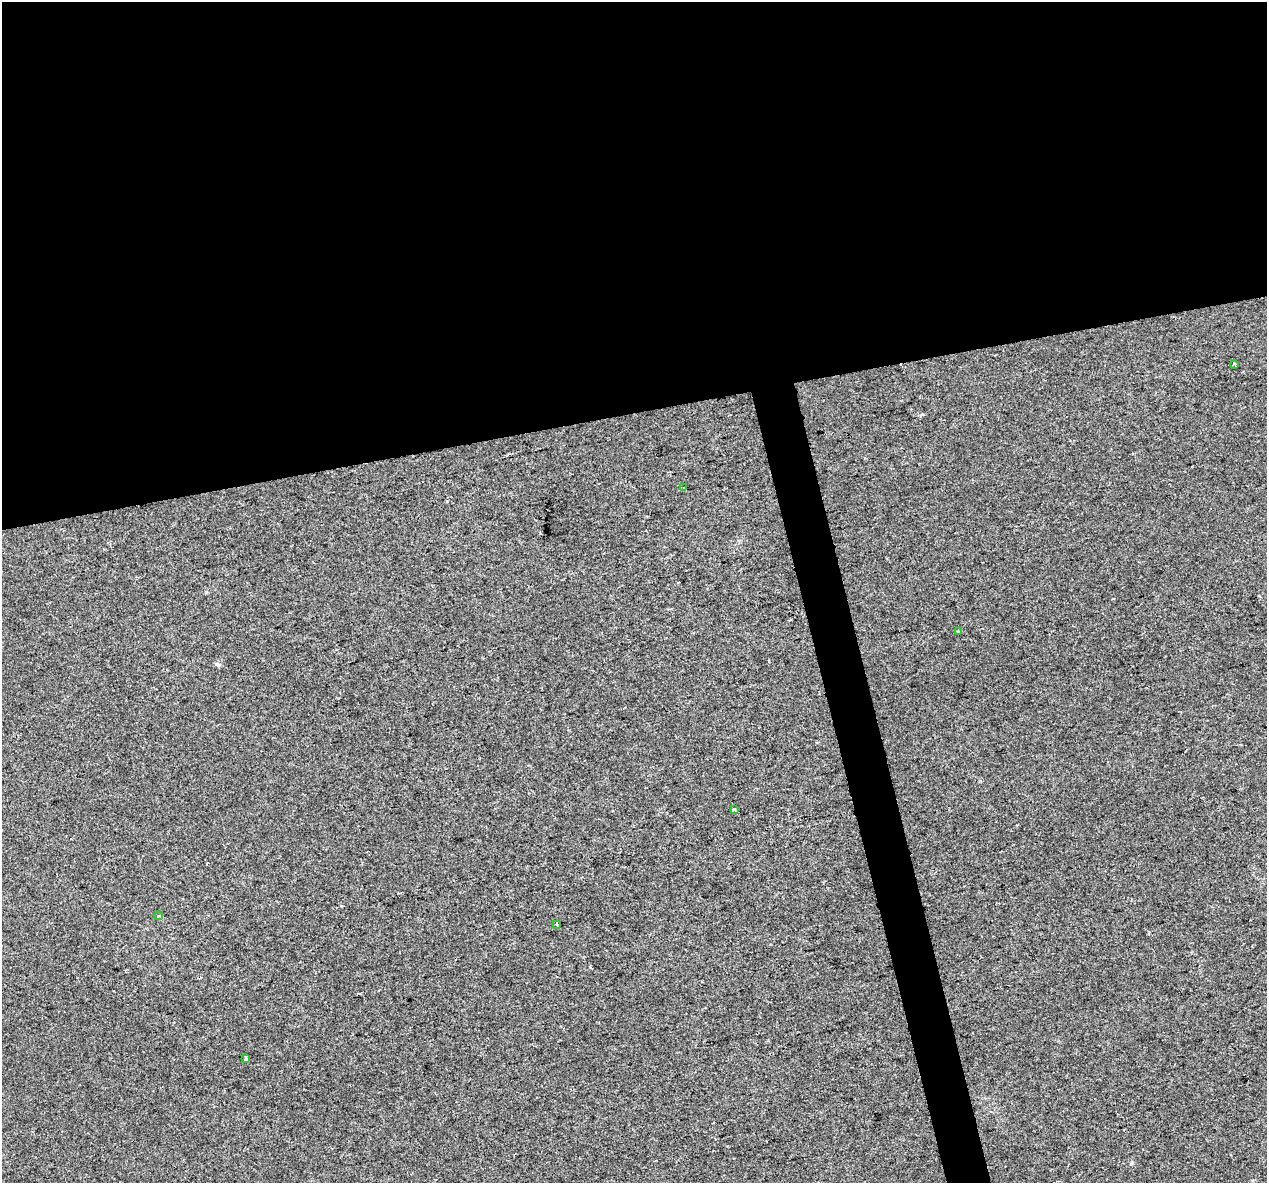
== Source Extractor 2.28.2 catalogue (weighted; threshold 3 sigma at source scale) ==
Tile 2 of 4 x 4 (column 2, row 1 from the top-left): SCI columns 1266-2530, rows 3631-4811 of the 5060 x 4850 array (HDU 1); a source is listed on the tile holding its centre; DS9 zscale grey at full resolution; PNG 1269 x 1185 px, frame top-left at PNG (2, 2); each listed source drawn as its Kron ellipse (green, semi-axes under 4 px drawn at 4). Shown black and unused: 37% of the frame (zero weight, under 2 of 3 exposures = <1% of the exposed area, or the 3 px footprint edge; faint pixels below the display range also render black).
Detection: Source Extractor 2.28.2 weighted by HDU 2 'WHT'; one run over the whole footprint, this tile lists its part. Background 0.00547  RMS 0.0046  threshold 0.0208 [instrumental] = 3 sigma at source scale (4.5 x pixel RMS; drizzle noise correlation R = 1.50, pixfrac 1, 0.0396/0.0396 arcsec/px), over >= 5 px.
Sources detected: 8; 1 cosmic-ray / hot-pixel residue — neither listed nor drawn; the other 7 listed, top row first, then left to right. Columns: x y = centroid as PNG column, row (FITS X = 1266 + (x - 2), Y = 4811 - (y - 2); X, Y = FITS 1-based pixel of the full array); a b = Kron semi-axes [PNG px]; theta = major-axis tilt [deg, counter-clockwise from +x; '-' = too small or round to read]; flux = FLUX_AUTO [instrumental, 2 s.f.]
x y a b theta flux
1234 364 4 3 - 0.97
684 488 4 3 - 0.58
958 631 3 3 - 0.42
734 810 4 4 - 2.5
159 916 4 3 - 0.49
557 925 4 3 - 3.4
246 1059 3 3 - 3.6